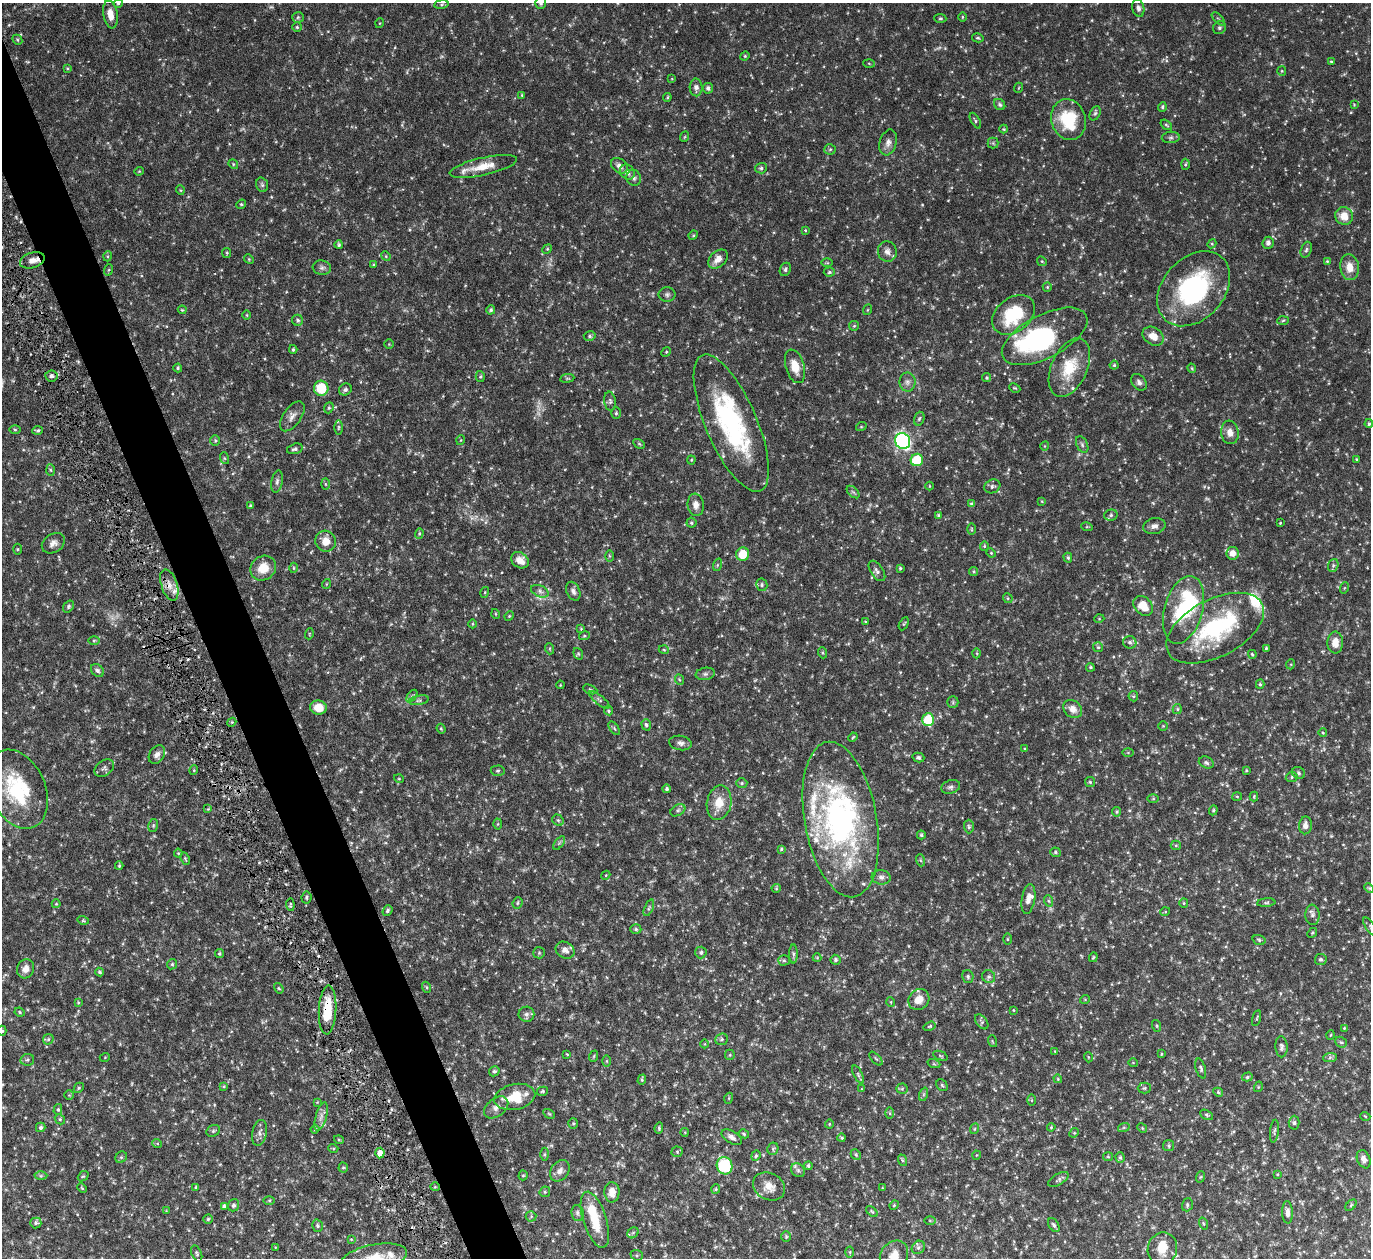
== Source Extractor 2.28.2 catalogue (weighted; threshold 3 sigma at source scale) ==
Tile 11 of 4 x 4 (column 3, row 3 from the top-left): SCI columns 2792-4160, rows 1561-2816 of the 5533 x 5491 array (HDU 1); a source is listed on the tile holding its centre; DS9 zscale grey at full resolution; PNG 1373 x 1260 px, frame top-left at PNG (2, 3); each listed source drawn as its Kron ellipse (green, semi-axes under 4 px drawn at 4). Shown black and unused: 4% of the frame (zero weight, under 5 of 9 exposures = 3% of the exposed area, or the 3 px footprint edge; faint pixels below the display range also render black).
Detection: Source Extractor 2.28.2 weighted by HDU 2 'WHT'; one run over the whole footprint, this tile lists its part. Background 0.099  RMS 0.0037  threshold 0.0152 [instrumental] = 3 sigma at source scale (4.09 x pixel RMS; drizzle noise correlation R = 1.36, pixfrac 0.8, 0.05/0.05 arcsec/px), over >= 5 px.
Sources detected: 481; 11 too faint to see at this stretch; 3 inside a brighter object's white glare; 3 cosmic-ray / hot-pixel residue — neither listed nor drawn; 19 inside a brighter listed object's ellipse — not listed separately; the other 445 listed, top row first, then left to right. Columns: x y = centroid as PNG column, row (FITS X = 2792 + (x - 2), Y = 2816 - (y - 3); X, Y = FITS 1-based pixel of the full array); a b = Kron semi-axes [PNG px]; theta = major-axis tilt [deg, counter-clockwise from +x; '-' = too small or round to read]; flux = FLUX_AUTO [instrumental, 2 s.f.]
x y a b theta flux
118 3 5 4 - 0.41
541 3 6 5 - 0.87
441 4 7 4 8 0.52
1138 8 9 6 -75 1.2
110 14 14 7 -80 3.2
298 17 6 5 - 0.53
962 17 5 3 - 0.33
940 18 6 4 -4 0.43
1218 19 8 3 -45 0.45
380 23 5 3 - 0.26
297 27 5 4 - 0.43
1219 28 7 6 - 0.7
978 38 6 4 -14 0.47
17 40 5 4 - 0.44
745 56 5 4 - 0.37
1331 61 3 3 - 0.36
869 63 6 4 -3 0.36
67 68 4 3 - 0.36
1282 71 5 4 - 0.38
672 79 4 3 - 0.24
696 87 9 6 -89 1.3
708 88 5 5 - 0.84
1018 88 5 3 - 0.28
522 95 4 3 - 0.38
667 97 4 3 - 0.4
1000 105 6 5 - 0.63
1354 105 4 4 - 0.31
1162 107 5 4 - 0.56
1095 113 7 5 62 0.63
1068 120 21 17 -73 16
975 121 9 4 -60 0.64
1166 125 6 4 -36 0.47
1004 129 4 4 - 0.3
684 137 5 3 - 0.32
1171 137 9 5 5 0.95
888 142 13 8 74 1.9
993 143 5 5 - 0.51
830 149 6 5 - 0.47
233 164 5 4 - 0.42
1185 164 5 3 - 0.4
483 166 34 9 13 5.5
619 166 9 6 -39 1.5
761 168 6 5 - 0.68
139 171 4 4 - 0.32
627 172 8 7 - 1.8
634 178 8 7 - 1
262 185 7 5 -72 0.7
180 190 5 3 - 0.3
241 204 5 4 - 0.39
1344 216 9 8 - 4.4
805 230 4 3 - 0.3
693 235 5 4 - 0.4
1268 243 6 5 - 0.96
1212 244 4 4 - 0.4
339 245 4 4 - 0.62
547 249 5 4 - 0.37
1306 250 8 5 70 0.66
887 251 10 9 - 1.7
227 253 5 4 - 0.4
108 256 5 3 - 0.36
386 256 5 4 - 0.37
249 259 5 4 - 0.39
718 259 11 8 42 2.6
32 260 13 7 17 2.2
1042 261 5 4 - 0.41
1327 261 4 3 - 0.3
827 263 6 4 -1 0.39
374 265 4 3 - 0.38
1350 267 13 9 -82 4
322 268 9 7 -7 1.1
785 269 7 5 65 0.7
108 270 6 3 70 0.37
829 272 5 4 - 0.49
1047 287 5 4 - 0.37
1194 289 42 30 48 42
667 295 8 7 - 0.95
182 310 4 3 - 0.34
491 310 5 4 - 0.58
867 310 5 3 - 0.31
247 315 5 3 - 0.31
1014 315 24 17 38 18
298 320 5 5 - 0.67
1283 320 6 4 4 0.44
854 326 5 5 - 0.45
590 336 6 4 13 0.62
1045 336 47 21 27 42
1153 336 11 8 -35 3.6
389 344 4 4 - 0.32
293 349 4 3 - 0.49
666 352 5 4 - 0.39
1114 365 4 4 - 0.43
795 366 17 9 -74 4.9
178 368 4 4 - 0.43
1069 368 31 18 66 11
1192 368 5 3 - 0.34
51 376 6 5 - 0.84
480 376 5 4 - 0.49
567 378 7 3 8 0.38
987 378 4 4 - 0.45
907 382 9 8 - 1.4
1139 382 9 6 -47 1.2
321 388 7 7 - 11
1015 388 6 3 -25 0.35
345 389 7 5 30 0.83
610 401 9 5 -83 0.85
329 408 6 4 68 0.51
616 413 5 4 - 0.55
292 416 17 9 55 2.2
919 419 7 5 72 0.59
731 423 74 25 -67 49
1369 424 4 4 - 0.62
338 427 7 3 89 0.43
861 427 5 3 - 0.31
15 430 5 3 - 0.37
38 431 5 4 - 0.56
1230 432 12 9 -82 2.4
215 440 5 5 - 0.49
461 440 5 3 - 0.24
903 441 8 7 - 79
639 444 6 4 -30 0.47
1082 445 9 5 -64 0.8
1045 446 4 3 - 0.25
295 449 8 5 15 0.84
224 458 6 4 -71 0.43
1356 459 4 3 - 0.33
691 460 4 4 - 0.35
917 460 6 6 - 12
50 470 6 4 -87 0.43
277 481 11 5 81 1.1
325 484 6 4 -88 0.34
929 486 4 3 - 0.23
992 486 8 6 26 0.97
853 492 7 4 -44 0.63
1042 501 3 3 - 0.27
972 504 4 4 - 0.67
696 505 11 8 -82 2.1
250 506 4 3 - 0.48
938 515 4 4 - 0.42
1111 515 7 5 15 0.83
691 523 5 5 - 0.5
1280 523 3 2 - 0.3
1154 526 11 8 10 1.5
1087 527 6 3 -17 0.34
971 529 6 4 -90 0.4
419 533 5 4 - 0.44
326 541 10 10 - 3.4
53 543 12 9 33 1.8
984 546 4 4 - 0.36
17 549 5 3 - 0.31
991 553 5 4 - 0.35
1232 553 6 6 - 3.2
743 554 7 6 - 7.2
609 556 6 4 -89 0.42
1068 558 5 4 - 0.61
520 560 9 7 -34 3.1
717 565 6 4 71 0.46
1333 565 6 5 - 0.63
263 568 13 12 - 5.7
294 568 5 3 - 0.33
900 568 3 3 - 0.42
877 571 11 6 -55 1.2
974 571 4 4 - 0.44
326 584 5 3 - 0.25
169 585 16 8 -72 2.8
762 585 6 5 - 0.68
1344 588 6 3 71 0.35
540 591 9 5 -23 1.1
573 591 10 6 -66 1.3
485 592 5 3 - 0.32
1008 598 5 4 - 0.44
68 606 7 4 54 0.57
1143 606 11 8 -45 5.5
1184 610 35 19 74 27
496 614 5 3 - 0.29
509 616 5 4 - 0.38
1099 619 5 3 - 0.27
866 622 3 3 - 0.4
473 624 4 3 - 0.29
904 624 7 3 63 0.36
1215 628 53 28 28 34
581 629 4 3 - 0.31
309 634 5 3 - 0.29
584 636 5 3 - 0.36
94 640 6 4 1 0.4
1130 642 6 6 - 0.77
1335 642 11 8 88 3.2
1098 647 5 5 - 0.53
1266 648 3 3 - 0.46
550 649 5 3 - 0.33
664 650 5 3 - 0.37
823 653 5 3 - 0.39
977 653 5 3 - 0.33
578 654 6 4 -69 0.42
1252 654 4 3 - 0.39
1291 664 5 3 - 0.31
1090 667 4 4 - 0.54
97 670 7 5 -46 0.87
705 674 9 6 9 0.97
680 680 5 3 - 0.39
1260 684 4 4 - 0.5
560 685 4 3 - 0.27
590 689 7 4 -23 0.47
412 696 7 4 53 0.49
1133 696 5 5 - 0.45
419 700 10 4 11 0.77
599 700 12 4 -39 0.82
953 702 6 5 - 0.55
318 708 8 7 - 4.4
1073 709 10 8 -39 2.5
1177 709 5 4 - 0.5
609 711 4 4 - 0.56
928 720 6 6 - 16
232 722 4 3 - 0.35
646 725 6 4 -72 0.64
1163 726 4 4 - 0.37
614 728 8 4 -55 0.5
441 729 5 4 - 0.38
1323 733 4 3 - 0.26
853 737 5 3 - 0.33
680 743 11 7 -10 1.4
1025 749 4 3 - 0.3
1128 753 6 4 0 0.43
157 755 10 7 57 1.5
918 757 6 5 - 0.72
1206 763 8 5 -23 0.76
104 768 10 7 37 1.1
194 770 5 3 - 0.32
1246 770 4 3 - 0.37
498 771 7 5 2 0.56
1298 773 7 5 -36 0.67
1292 777 6 5 - 0.61
399 779 5 3 - 0.26
1090 782 5 5 - 0.47
742 783 5 4 - 0.53
951 787 9 6 18 1
17 789 41 28 -66 24
667 789 4 4 - 0.53
1237 796 5 3 - 0.33
1254 796 5 4 - 0.32
1153 799 6 4 0 0.39
719 803 17 12 79 5.9
208 809 4 4 - 0.33
678 810 8 5 30 0.77
1213 810 5 4 - 0.47
1117 812 5 4 - 0.47
841 819 79 36 -80 89
558 820 6 5 - 0.57
498 824 5 3 - 0.35
1305 825 9 6 87 1.8
153 826 6 4 79 0.57
969 827 7 5 -89 0.59
921 835 4 4 - 0.52
559 843 8 4 53 0.6
1176 845 5 4 - 0.48
781 849 4 3 - 0.38
1056 852 5 4 - 0.52
178 853 4 4 - 0.32
185 858 6 4 -63 0.41
920 860 6 4 -71 0.52
119 866 4 3 - 0.43
606 875 5 3 - 0.31
881 877 9 7 -7 1.3
776 888 4 4 - 0.35
1369 888 5 4 - 0.4
306 897 6 5 - 0.57
1028 899 15 6 80 2.1
1049 901 6 4 -70 0.46
518 903 6 5 - 0.52
1184 903 5 4 - 0.4
1266 903 9 3 5 0.54
56 904 4 4 - 0.31
290 905 6 2 -85 0.42
649 908 9 4 67 0.69
387 911 6 4 51 0.58
1165 912 5 3 - 0.31
1313 915 10 7 -85 1.3
83 920 6 4 -16 0.41
1370 927 10 4 -55 0.71
636 929 5 4 - 0.57
1312 933 5 4 - 0.37
1007 939 5 3 - 0.35
1259 940 7 5 -18 0.63
565 950 10 8 -31 1.9
701 952 6 5 - 0.72
539 953 6 5 - 0.51
219 954 4 4 - 0.57
793 954 9 4 90 0.7
1093 957 5 3 - 0.35
817 958 4 4 - 0.3
1321 959 6 5 - 0.66
784 960 5 5 - 0.51
835 960 5 5 - 0.7
172 964 5 4 - 0.47
26 969 10 8 65 2.5
99 972 4 3 - 0.46
968 976 6 5 - 0.68
989 977 7 6 - 0.82
426 987 6 3 -70 0.4
279 988 6 4 -57 0.37
1085 999 5 3 - 0.27
919 1000 11 9 43 3.6
78 1002 4 4 - 0.33
891 1002 5 3 - 0.27
328 1010 24 8 87 10
1013 1010 3 3 - 0.26
20 1012 5 4 - 0.45
526 1014 8 7 - 1
1257 1018 8 3 75 0.36
982 1022 8 5 -52 0.67
930 1026 6 4 19 0.44
1157 1026 6 4 -71 0.43
1344 1028 3 3 - 0.29
2 1031 5 4 - 0.51
1331 1035 5 3 - 0.29
48 1039 6 5 - 0.49
721 1039 6 5 - 0.7
992 1041 6 3 -71 0.33
1341 1042 6 5 - 0.49
705 1044 4 3 - 0.24
1281 1047 10 6 -87 1
1055 1051 3 3 - 0.23
567 1054 4 2 - 0.25
1161 1054 3 3 - 0.28
730 1055 5 5 - 0.41
594 1056 6 3 71 0.33
940 1056 8 2 -21 0.32
105 1057 5 3 - 0.25
1088 1057 5 3 - 0.29
1330 1057 7 4 2 0.67
876 1059 8 4 -48 0.52
27 1060 7 6 - 0.72
607 1061 6 4 -90 0.41
1133 1063 5 3 - 0.25
934 1064 6 4 -18 0.45
1201 1068 10 5 -74 0.75
494 1071 5 5 - 0.66
858 1075 10 4 -64 0.67
1247 1077 5 4 - 0.56
1058 1079 4 3 - 0.29
642 1080 5 4 - 0.46
942 1085 6 5 - 0.55
224 1086 4 3 - 0.33
1258 1087 5 3 - 0.29
79 1088 5 3 - 0.38
1144 1088 6 5 - 0.6
862 1089 3 3 - 0.29
902 1089 5 5 - 0.49
543 1091 5 4 - 0.52
1218 1092 5 4 - 0.54
924 1094 7 4 71 0.57
69 1095 5 5 - 0.41
515 1097 21 13 12 9
729 1098 5 3 - 0.33
1032 1100 5 4 - 0.33
317 1102 4 4 - 0.27
496 1107 14 9 38 2
58 1109 5 4 - 0.51
890 1113 6 4 -89 0.44
549 1114 6 4 -30 0.47
1207 1115 7 4 -29 0.51
1365 1116 5 3 - 0.27
321 1117 15 5 75 1.7
60 1119 5 4 - 0.51
573 1123 5 5 - 0.46
1294 1123 7 5 89 0.68
829 1124 4 4 - 0.33
41 1127 5 4 - 0.71
1051 1127 4 3 - 0.37
1124 1127 6 4 19 0.44
659 1128 6 4 83 0.52
1142 1128 5 4 - 0.36
315 1129 4 4 - 0.4
974 1129 5 3 - 0.34
213 1131 7 5 28 0.58
1274 1131 11 3 83 0.58
685 1132 4 3 - 0.23
260 1133 13 7 77 1.5
1074 1133 5 4 - 0.36
744 1134 5 4 - 0.49
732 1137 11 6 -31 1.5
842 1138 4 4 - 0.46
339 1140 5 3 - 0.31
157 1143 5 3 - 0.37
1169 1146 5 5 - 0.62
333 1148 5 3 - 0.34
773 1149 6 5 - 0.56
677 1152 5 5 - 0.49
380 1153 5 4 - 2.7
544 1154 6 4 90 0.48
856 1155 6 4 -47 0.49
977 1155 4 3 - 0.24
756 1156 5 4 - 0.51
121 1157 6 5 - 0.53
1108 1157 5 4 - 0.42
1120 1157 5 4 - 0.57
1364 1159 9 6 -68 1.6
902 1160 6 3 -71 0.39
725 1166 9 7 -70 20
808 1166 4 4 - 0.59
343 1167 5 4 - 0.43
798 1170 7 6 - 0.91
560 1171 11 8 54 1.8
1277 1174 3 3 - 0.28
523 1175 5 4 - 0.43
41 1176 6 4 1 0.53
83 1176 6 4 39 0.42
1200 1177 6 3 70 0.38
1058 1179 11 5 32 0.97
769 1186 17 13 -27 4
196 1187 3 3 - 0.36
435 1187 5 4 - 0.37
82 1188 5 3 - 0.32
882 1188 3 2 - 0.25
716 1189 5 4 - 0.41
545 1192 5 5 - 0.49
612 1192 10 7 -88 2.8
269 1200 6 4 1 0.4
233 1205 6 5 - 0.83
894 1205 5 4 - 0.4
1187 1205 6 5 - 0.71
1351 1205 7 4 46 0.43
224 1206 4 3 - 0.71
166 1211 4 4 - 0.25
872 1212 7 4 -41 0.45
1287 1212 11 5 -88 1.6
577 1213 8 6 -82 0.81
531 1216 5 5 - 0.51
208 1219 4 4 - 0.5
595 1220 29 11 -72 9.1
930 1220 5 3 - 0.36
36 1223 5 5 - 0.71
1203 1223 6 3 -71 0.33
1054 1225 7 5 -58 0.73
317 1226 6 5 - 0.54
633 1233 6 5 - 0.58
786 1237 5 4 - 0.45
351 1239 3 3 - 0.27
275 1247 3 2 - 0.2
918 1247 7 6 - 0.88
1162 1249 16 14 72 5.2
850 1252 5 3 - 0.34
197 1254 8 5 -67 0.6
637 1255 6 5 - 0.58
894 1255 16 13 52 4.1
374 1258 33 13 11 8.4
Overlapping masked pixels (flux is a lower limit): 3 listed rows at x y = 32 260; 328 1010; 380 1153
Isophote crosses this tile's border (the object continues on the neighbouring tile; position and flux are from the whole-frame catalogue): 8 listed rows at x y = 118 3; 541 3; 17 789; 1370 927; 2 1031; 595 1220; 894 1255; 374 1258